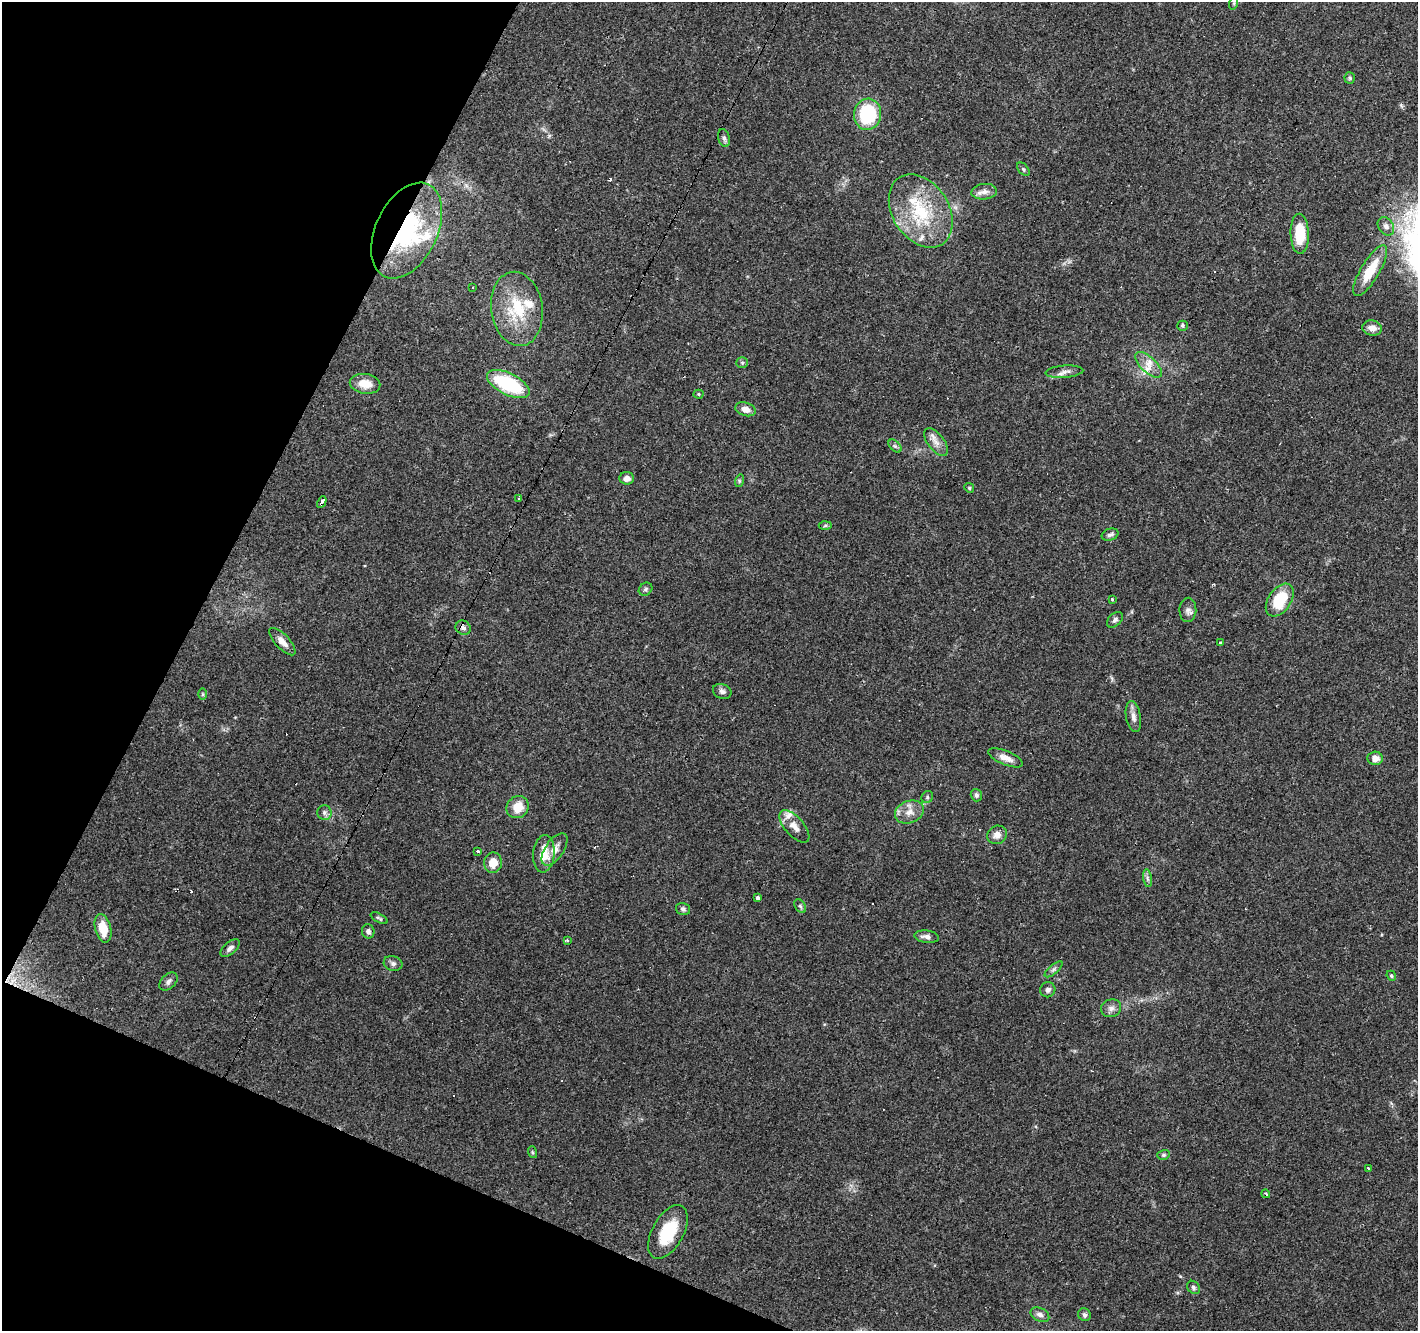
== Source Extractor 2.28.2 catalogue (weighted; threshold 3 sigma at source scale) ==
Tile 9 of 4 x 4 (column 1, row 3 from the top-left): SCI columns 1-1416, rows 1530-2858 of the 5670 x 5783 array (HDU 1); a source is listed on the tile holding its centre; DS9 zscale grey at full resolution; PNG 1420 x 1333 px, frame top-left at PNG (2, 2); each listed source drawn as its Kron ellipse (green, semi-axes under 4 px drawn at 4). Shown black and unused: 21% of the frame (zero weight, under 3 of 4 exposures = <1% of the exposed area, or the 3 px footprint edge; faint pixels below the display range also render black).
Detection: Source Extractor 2.28.2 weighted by HDU 2 'WHT'; one run over the whole footprint, this tile lists its part. Background 0.0903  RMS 0.0053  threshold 0.0239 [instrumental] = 3 sigma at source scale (4.5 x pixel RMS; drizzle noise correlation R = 1.50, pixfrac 1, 0.0396/0.0396 arcsec/px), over >= 5 px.
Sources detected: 94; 10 cosmic-ray / hot-pixel residue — neither listed nor drawn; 5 inside a brighter listed object's ellipse — not listed separately; the other 79 listed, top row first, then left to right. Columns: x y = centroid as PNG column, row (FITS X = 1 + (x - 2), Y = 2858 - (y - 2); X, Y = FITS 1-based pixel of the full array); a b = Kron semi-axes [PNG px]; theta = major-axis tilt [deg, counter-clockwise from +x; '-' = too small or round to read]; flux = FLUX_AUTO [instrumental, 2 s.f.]
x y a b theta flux
1234 3 6 4 72 0.71
1350 78 5 5 - 0.78
868 114 15 13 83 34
724 138 9 5 -75 1.5
1023 169 8 5 -50 1.1
984 192 13 7 5 3.5
921 211 39 28 -57 36
1386 226 10 7 -55 2.5
407 231 51 31 64 68
1300 234 20 9 -88 16
1370 271 29 9 59 14
473 287 3 2 - 0.48
517 309 37 25 -82 28
1182 326 5 5 - 0.91
1372 328 10 7 -10 4.1
742 363 5 5 - 0.84
1149 365 16 7 -43 5.4
1064 372 19 6 4 3
365 384 15 10 -10 7.5
508 384 23 10 -27 38
698 394 5 4 - 0.62
745 409 10 6 -16 3.8
936 442 16 8 -52 4.3
895 446 8 4 -45 1.2
627 478 7 6 - 3.3
739 481 6 4 73 0.83
969 488 5 4 - 0.72
519 498 3 2 - 0.57
322 502 6 3 64 40
825 525 6 4 3 0.77
1110 535 8 6 19 1.5
646 589 7 6 - 1
1112 599 3 3 - 1.3
1280 600 18 11 56 21
1188 610 12 8 88 2.4
1115 620 9 6 44 1.6
463 628 8 7 - 2
282 642 17 7 -47 4.3
1221 643 3 3 - 3.6
722 691 9 7 -22 2
203 694 6 4 90 0.65
1133 717 15 7 -80 3
1006 758 18 7 -22 4.6
1375 758 7 6 - 4
976 795 6 5 - 1.2
927 797 6 5 - 1.1
518 807 11 10 - 8.7
909 812 15 11 20 5.5
324 813 7 7 - 1.6
794 826 20 9 -48 5.1
997 835 10 9 - 3.6
555 849 18 9 56 4.5
478 851 3 3 - 3.6
544 854 19 11 84 9.8
493 863 10 9 - 7.3
1148 878 9 4 -81 1.4
758 898 4 4 - 1.9
800 906 7 5 -58 1.1
683 909 7 6 - 1.3
379 918 9 4 -28 0.99
103 928 15 8 -75 9.8
368 931 7 6 - 1.7
927 937 12 6 -8 2.7
567 940 3 3 - 0.79
230 948 11 6 42 2.3
393 963 9 7 -16 1.9
1054 969 11 4 40 1.5
1391 976 5 4 - 0.75
168 981 11 7 43 2
1048 990 8 7 - 1.9
1111 1008 10 9 - 2.5
532 1152 6 4 -71 0.64
1163 1155 6 5 - 0.92
1368 1168 3 3 - 1.3
1266 1194 4 2 - 0.83
668 1232 29 15 61 23
1193 1287 7 5 -48 1.2
1040 1315 10 6 -27 2.3
1084 1315 7 6 - 1.5
Overlapping masked pixels (flux is a lower limit): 4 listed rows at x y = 407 231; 1370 271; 322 502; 668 1232